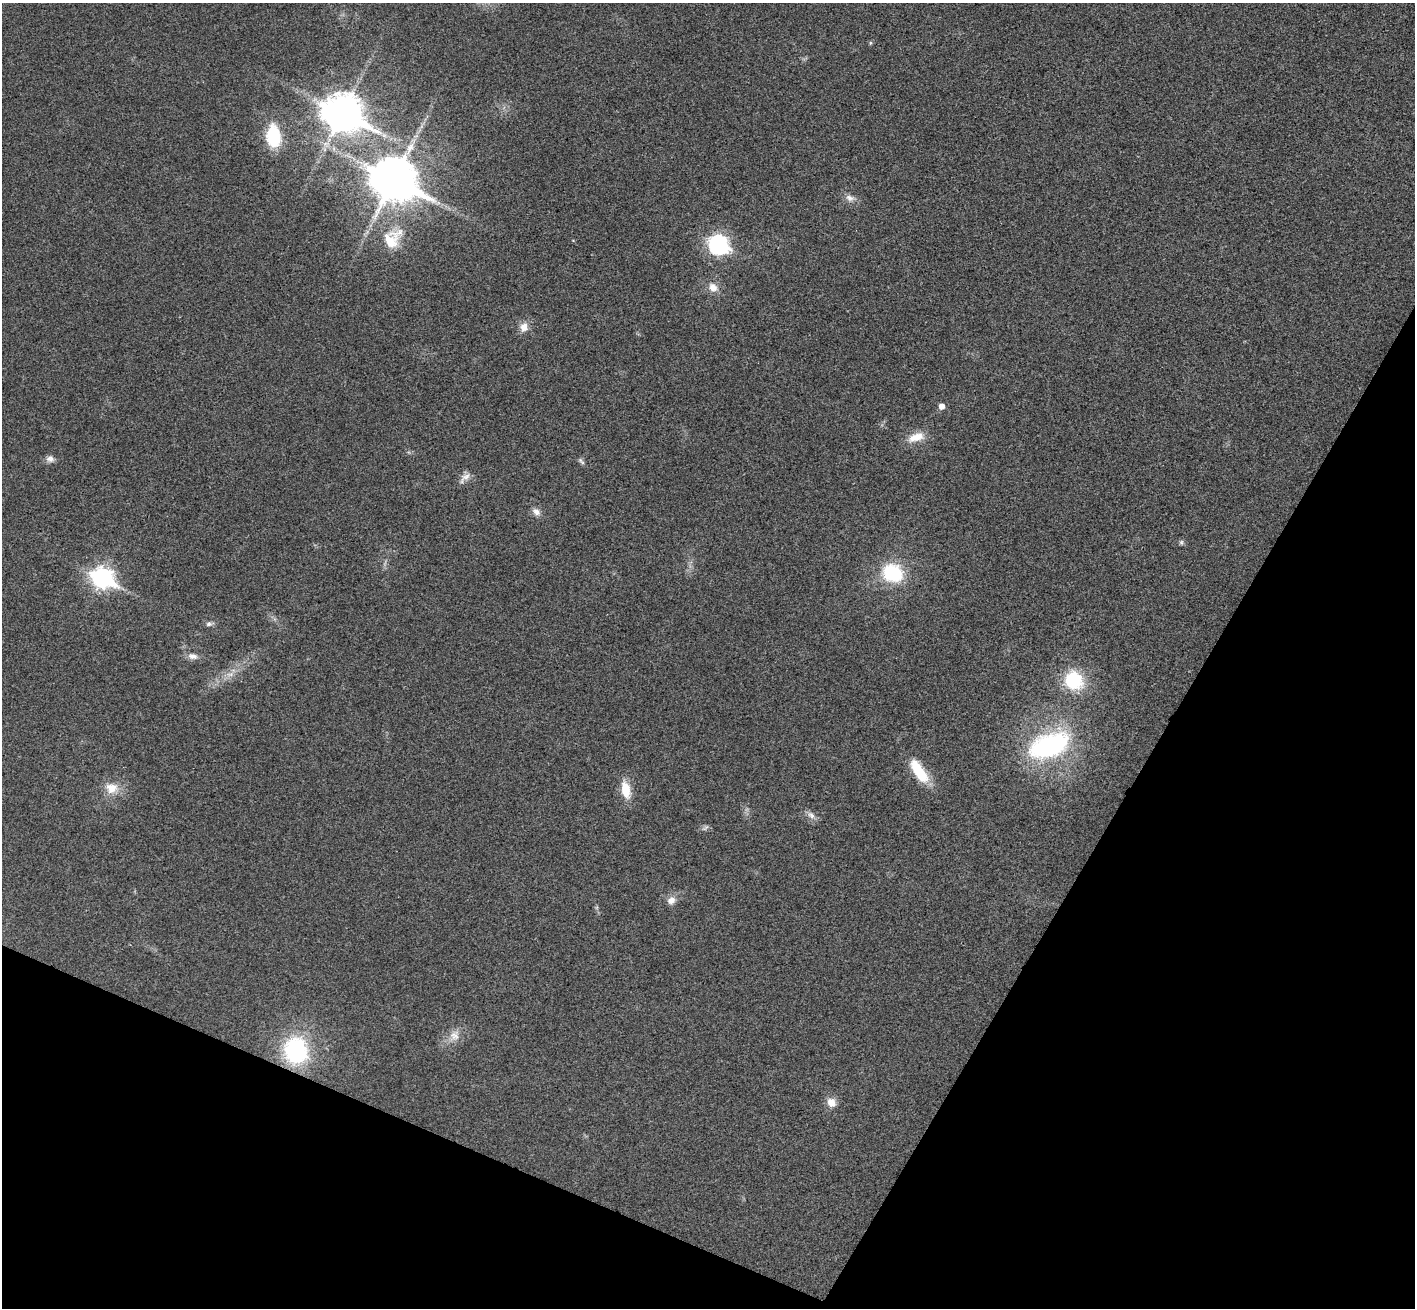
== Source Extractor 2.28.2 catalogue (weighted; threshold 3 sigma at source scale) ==
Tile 15 of 4 x 4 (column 3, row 4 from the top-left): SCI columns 2859-4271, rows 331-1636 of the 5714 x 5748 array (HDU 1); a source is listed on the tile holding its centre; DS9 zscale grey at full resolution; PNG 1417 x 1310 px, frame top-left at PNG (2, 3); no overlay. Shown black and unused: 24% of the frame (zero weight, under 3 of 4 exposures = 6% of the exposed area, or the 3 px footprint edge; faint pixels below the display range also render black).
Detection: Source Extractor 2.28.2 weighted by HDU 2 'WHT'; one run over the whole footprint, this tile lists its part. Background 0.0363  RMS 0.0067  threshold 0.03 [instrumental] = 3 sigma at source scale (4.5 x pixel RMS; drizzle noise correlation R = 1.50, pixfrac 1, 0.05/0.05 arcsec/px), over >= 5 px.
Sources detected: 35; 2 too faint to see at this stretch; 1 inside a brighter object's white glare — not listed; the other 32 listed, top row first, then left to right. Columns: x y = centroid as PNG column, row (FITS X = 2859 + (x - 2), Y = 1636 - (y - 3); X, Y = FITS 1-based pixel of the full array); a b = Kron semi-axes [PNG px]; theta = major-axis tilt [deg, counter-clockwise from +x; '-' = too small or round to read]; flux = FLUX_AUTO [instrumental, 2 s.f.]
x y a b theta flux
870 43 5 5 - 0.95
343 113 15 12 -25 1700
273 136 27 16 -86 34
394 180 18 15 -25 2300
850 198 14 10 -19 4.7
392 238 33 23 54 26
573 240 5 3 - 0.51
719 243 10 7 -20 150
713 287 13 10 -42 7.1
524 327 12 11 - 6.8
942 406 5 5 - 4.6
916 437 24 12 18 11
50 459 11 9 -11 3.6
581 461 12 5 -52 1.8
465 477 19 9 51 4.8
536 512 11 8 -41 4.3
1181 542 7 6 - 1.5
893 573 20 17 -25 47
103 578 10 8 -25 350
209 624 10 6 7 2.4
193 656 14 8 -8 4.7
230 674 15 7 14 6
1074 681 20 18 -49 41
1049 745 46 25 24 120
919 771 32 12 -56 24
112 788 21 16 -17 13
626 790 23 11 -78 14
811 815 14 8 -39 4.3
671 900 13 10 43 5.4
454 1036 21 14 56 9.7
296 1051 19 17 -81 100
831 1102 13 11 -50 6.9